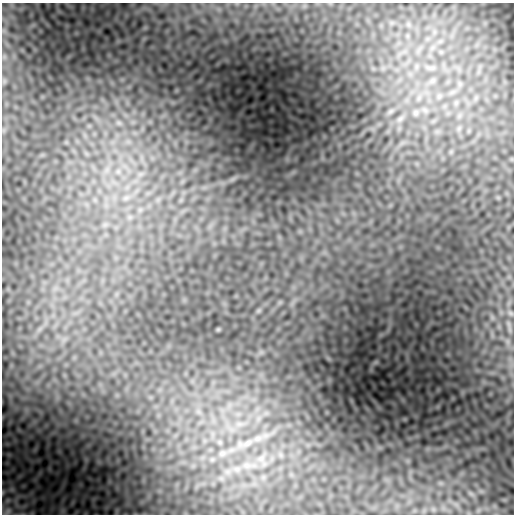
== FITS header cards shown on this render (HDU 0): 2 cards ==
NAXIS1  =                  512
NAXIS2  =                  512

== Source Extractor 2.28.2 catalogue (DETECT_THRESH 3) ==
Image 512 x 512 px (HDU 0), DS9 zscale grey, 1 PNG px = 1 image px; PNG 516 x 516 px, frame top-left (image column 1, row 512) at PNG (2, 3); no overlay
Background -3.95e-04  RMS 0.0014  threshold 0.00416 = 3 sigma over >= 5 px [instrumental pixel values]
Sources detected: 43; all 43 listed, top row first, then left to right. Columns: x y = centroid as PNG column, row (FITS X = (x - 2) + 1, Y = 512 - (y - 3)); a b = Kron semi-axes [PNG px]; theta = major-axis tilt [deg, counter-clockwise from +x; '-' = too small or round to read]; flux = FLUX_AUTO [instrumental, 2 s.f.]
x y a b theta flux
4 31 9 7 -89 0.36
4 57 9 6 90 0.3
383 68 7 7 - 0.33
431 68 18 7 -2 0.83
4 81 9 5 -81 0.21
432 81 12 7 32 0.51
439 96 10 8 59 0.49
419 98 14 8 69 0.91
456 103 8 6 45 0.29
425 110 15 9 -39 0.99
390 111 17 8 38 0.85
416 113 14 12 74 1.3
400 119 21 11 45 1.7
119 123 9 7 -43 0.32
459 128 9 6 74 0.35
437 132 10 8 24 0.45
128 142 8 5 0 0.31
402 143 18 8 32 0.94
451 152 8 6 69 0.24
86 153 7 4 -19 0.2
417 164 7 5 -46 0.23
107 170 15 9 69 1.1
118 171 11 10 - 1
140 174 9 7 16 0.43
232 179 11 5 27 0.33
126 198 12 8 25 0.66
95 200 7 4 -72 0.22
105 224 7 4 19 0.25
510 313 9 6 -52 0.27
509 326 21 6 -80 0.68
218 329 6 4 1 0.092
198 412 9 6 -35 0.38
266 413 6 6 - 0.25
240 424 18 9 6 1.4
220 442 8 7 - 0.32
245 444 37 12 16 2.9
222 453 14 10 15 0.96
261 458 14 11 33 1.2
248 465 25 9 -2 1.6
471 494 8 4 -37 0.22
479 510 7 4 71 0.19
63 511 10 8 81 0.41
8 512 10 6 51 0.31